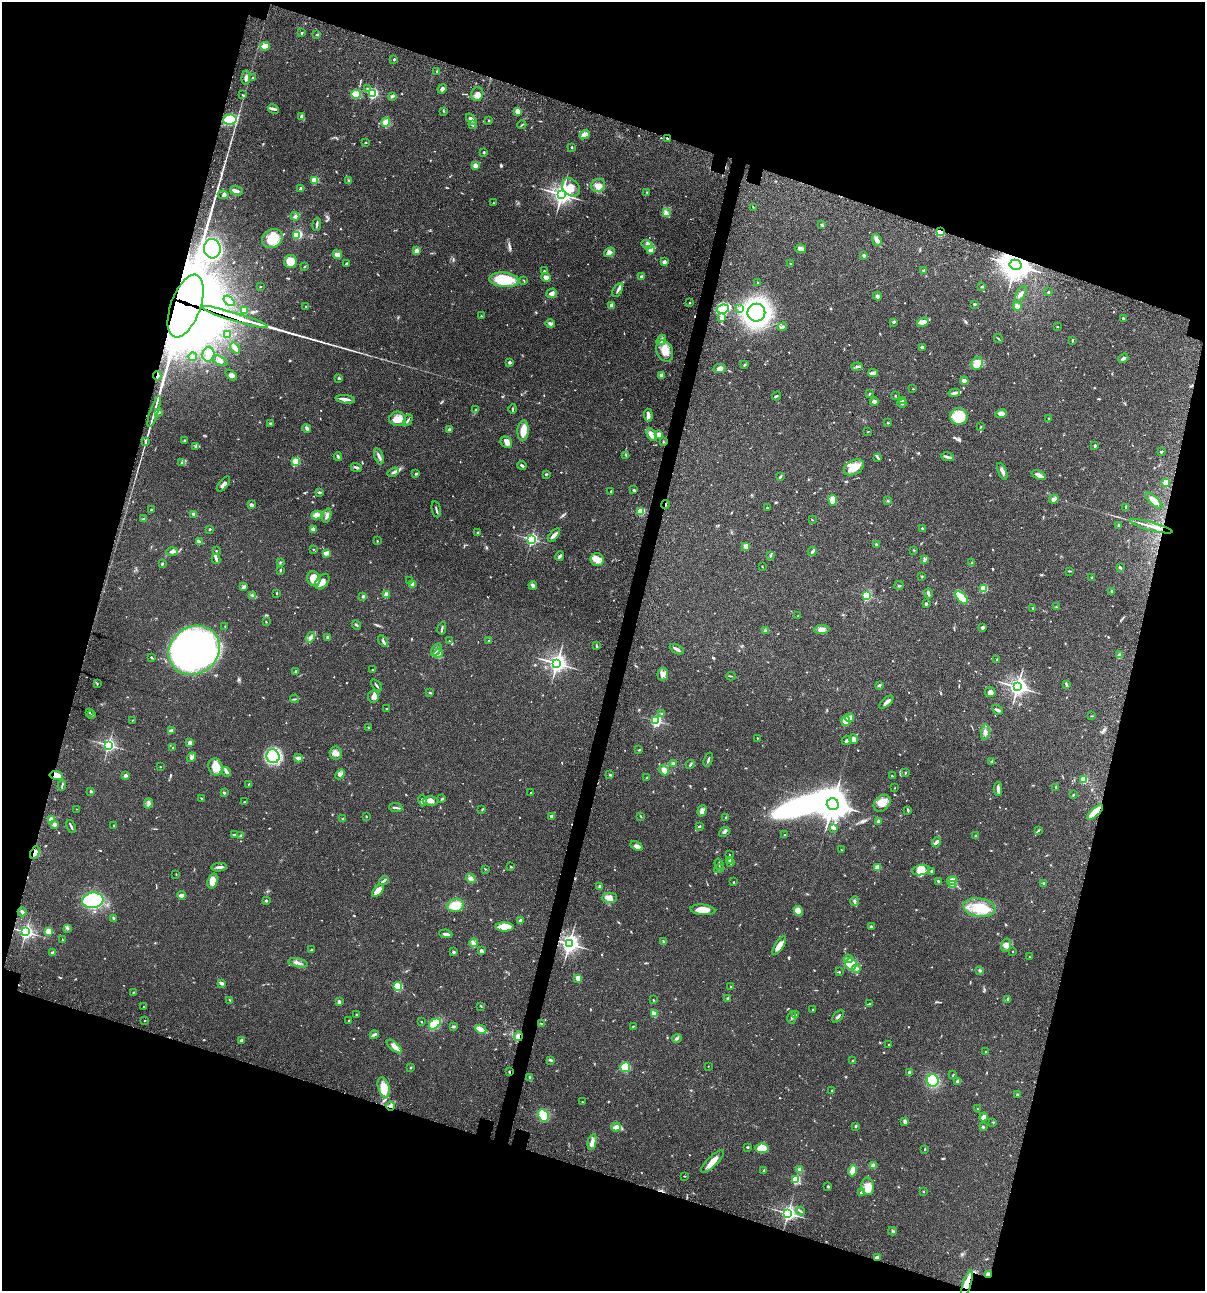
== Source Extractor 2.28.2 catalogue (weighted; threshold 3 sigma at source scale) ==
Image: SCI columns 235-5046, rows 119-5272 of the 5405 x 5389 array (HDU 1 of 3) = the unmasked area's bounding box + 8 px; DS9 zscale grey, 4 x 4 block average (1 PNG px = mean of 4 x 4 image px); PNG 1207 x 1293 px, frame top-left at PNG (2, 2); each listed source drawn as its Kron ellipse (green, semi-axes under 4 px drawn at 4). Shown black and unused: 35% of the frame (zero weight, under 3 of 4 exposures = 9% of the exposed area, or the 3 px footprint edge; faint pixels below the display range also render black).
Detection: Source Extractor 2.28.2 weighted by HDU 2 'WHT'. Background 0.0468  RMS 0.0053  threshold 0.0237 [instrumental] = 3 sigma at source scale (4.5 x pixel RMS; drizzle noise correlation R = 1.50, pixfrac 1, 0.05/0.05 arcsec/px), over >= 5 px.
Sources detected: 861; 4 inside a brighter object's white glare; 1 cosmic-ray / hot-pixel residue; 4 long thin detections or spike segments (spike, bleed or trail) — neither listed nor drawn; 18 coinciding with a brighter row at this scale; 43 inside a brighter listed object's ellipse — not listed separately; of the other 791, all 500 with FLUX_AUTO >= 1.64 (the completeness limit of this list) listed and drawn (291 fainter detections not listed), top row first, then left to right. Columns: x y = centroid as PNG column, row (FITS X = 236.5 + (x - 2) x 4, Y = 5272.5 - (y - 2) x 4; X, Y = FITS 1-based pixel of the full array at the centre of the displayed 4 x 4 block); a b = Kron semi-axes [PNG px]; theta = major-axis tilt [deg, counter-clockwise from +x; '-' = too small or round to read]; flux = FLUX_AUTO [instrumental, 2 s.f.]
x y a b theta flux
301 33 2 2 - 8.7
317 35 3 2 - 3.2
265 46 5 4 - 25
394 59 2 2 - 7.2
437 71 3 2 - 2.2
246 77 7 2 85 11
252 78 3 2 - 1.8
367 88 3 2 - 1.8
442 89 5 4 - 7.5
373 93 2 2 - 400
356 94 5 4 - 34
477 94 7 6 - 15
242 95 3 2 - 1.9
392 96 4 2 - 3.5
273 109 6 3 -27 6.7
444 111 2 2 - 1.7
518 111 2 2 - 87
302 117 4 3 - 5.1
471 119 6 3 -47 8.6
230 120 7 5 5 90
489 120 2 2 - 2.6
386 122 4 4 - 19
472 125 3 2 - 2.5
522 125 4 2 - 2.3
585 134 5 3 - 25
667 138 4 2 - 2.8
366 143 2 2 - 1.8
571 147 2 2 - 4.6
484 152 2 2 - 9.5
475 166 2 2 - 55
315 180 2 2 - 170
349 181 2 2 - 1.7
598 185 7 6 - 20
571 187 10 7 -45 29
301 188 4 3 - 6
236 191 6 3 -20 8.8
646 192 2 2 - 1.7
562 194 4 3 - 1600
223 195 5 4 - 7.1
493 203 2 2 - 2.6
753 207 2 2 - 1.7
666 212 4 3 - 7.1
295 216 4 3 - 5.4
317 224 6 2 85 6.1
822 225 3 2 - 2.4
940 232 2 2 - 160
296 235 3 2 - 38
272 239 11 9 34 65
877 240 6 4 -70 10
647 244 6 2 -15 6
212 249 9 8 - 390
800 249 6 4 -6 11
651 250 2 2 - 85
416 251 3 3 - 11
609 252 6 2 33 5.6
337 255 5 3 - 15
864 255 2 2 - 20
290 261 6 6 - 39
664 262 2 2 - 43
347 264 3 2 - 6.8
790 264 3 2 - 1.8
1015 265 6 5 - 3300
305 267 3 2 - 2.2
544 271 2 2 - 6.6
923 271 3 2 - 2.6
546 277 5 4 - 9.7
641 277 2 2 - 22
504 280 15 7 -6 120
524 280 3 2 - 2.2
758 283 2 2 - 1.7
261 286 2 2 - 1.8
982 287 3 2 - 3.1
618 290 8 2 58 8
1048 292 2 2 - 3.9
552 293 5 4 - 10
1021 294 8 3 58 7.1
877 296 4 3 - 6.3
229 301 6 4 -37 8.5
690 303 2 2 - 2
975 304 3 2 - 4.7
612 305 2 2 - 39
186 306 33 15 70 21000
1017 306 4 4 - 11
306 307 2 2 - 3.2
723 309 6 4 7 44
740 309 3 2 - 2.8
244 310 2 2 - 84
756 313 9 9 - 1200
481 316 2 2 - 1.9
235 317 34 2 -17 140
722 318 3 2 - 12
1123 318 3 2 - 2.5
893 322 3 3 - 4.8
923 322 6 4 28 12
550 324 4 3 - 5.9
782 327 5 2 - 4.1
1057 327 2 2 - 1.7
228 335 2 2 - 51
998 339 5 2 - 2.7
661 340 5 3 - 7.1
1072 340 4 2 - 2.5
922 347 4 2 - 9.1
235 348 6 2 -53 18
665 351 11 8 -63 35
208 354 7 6 - 14
193 357 4 2 - 4.9
1123 358 5 3 - 7.2
220 361 8 3 -25 9.5
509 362 2 2 - 19
977 364 7 5 63 43
744 365 3 2 - 3.6
857 367 6 2 3 4.3
720 368 6 4 12 13
873 373 5 4 - 8
231 375 6 3 -42 9.6
661 375 2 2 - 38
157 376 4 2 - 10
339 378 2 2 - 4.7
964 381 4 2 - 15
913 389 2 2 - 4
954 393 6 2 10 12
869 394 3 2 - 2.8
776 396 5 2 - 3.8
895 396 2 2 - 2.6
345 399 10 3 -7 15
902 400 4 2 - 3.6
874 401 4 3 - 8
902 403 4 3 - 6.3
513 409 5 2 - 3.4
475 410 3 2 - 2.4
154 411 16 2 72 16
159 412 2 2 - 15
1001 414 6 4 17 12
648 415 6 3 -85 13
959 416 8 8 - 91
398 419 8 7 - 29
1049 419 3 2 - 2.4
408 420 6 2 61 5
888 423 2 2 - 6.6
271 424 4 2 - 5.9
981 427 2 2 - 2.3
307 428 4 3 - 9.3
449 430 2 2 - 26
523 431 10 5 86 42
868 432 3 2 - 1.7
651 435 7 4 -61 16
659 435 3 3 - 11
184 441 2 2 - 2.3
145 442 3 2 - 3.1
506 442 6 5 - 16
663 442 3 2 - 2.4
1095 446 3 2 - 5.8
195 447 2 2 - 2.1
1161 452 2 2 - 3.7
626 455 4 2 - 2.8
379 456 8 2 -73 8.1
338 457 4 2 - 4.2
878 457 4 2 - 4.5
947 457 6 3 -14 7.1
296 461 2 2 - 190
181 463 3 2 - 3.4
522 465 4 2 - 4.9
356 467 6 2 -23 6.2
854 467 11 7 29 48
1002 471 9 3 -67 11
393 472 6 2 32 5.3
416 474 2 2 - 3.8
546 474 3 2 - 3.6
1039 475 7 3 -23 13
781 477 3 2 - 1.9
1166 483 2 2 - 63
224 484 9 3 51 12
634 490 3 2 - 4.2
319 492 3 2 - 6.7
611 492 4 2 - 5.9
1054 499 5 2 - 14
833 500 5 3 - 41
888 500 2 2 - 1.9
1154 500 11 3 -43 24
251 505 2 2 - 37
666 505 4 2 - 2.7
767 507 2 2 - 6.3
1126 507 3 2 - 3.3
436 509 8 2 -78 5.2
151 510 2 2 - 10
641 511 2 2 - 190
194 514 3 2 - 12
317 515 5 4 - 16
327 515 7 3 73 9.2
144 519 4 3 - 5.6
812 520 3 2 - 1.8
1119 526 3 2 - 8.5
1151 526 22 2 -15 19
922 528 2 2 - 2.6
210 529 2 2 - 3.3
313 529 4 3 - 8.6
478 532 2 2 - 2.4
554 535 8 3 47 12
531 539 2 2 - 590
377 541 2 2 - 1.8
199 542 3 2 - 6.2
876 544 2 2 - 3.2
746 546 2 2 - 73
313 549 2 2 - 1.9
914 550 3 2 - 1.7
216 551 2 2 - 1.9
172 552 6 2 5 10
812 552 5 2 - 4
326 553 3 3 - 13
560 556 5 2 - 4
770 556 4 2 - 2.9
216 559 5 2 - 5.9
925 559 3 2 - 2.5
597 560 6 6 - 25
280 562 2 2 - 2.6
972 563 3 2 - 3.2
162 564 3 2 - 3.5
762 567 2 2 - 2.1
1120 567 3 2 - 4.3
280 570 3 2 - 2.8
1070 571 4 2 - 3.1
922 576 2 2 - 2.3
1092 577 2 2 - 2.5
314 579 7 6 - 56
410 581 2 2 - 3.8
322 582 9 6 50 21
412 584 2 2 - 47
533 585 4 3 - 7.6
899 585 4 2 - 3.4
244 587 4 3 - 7.4
984 588 2 2 - 180
1112 591 2 2 - 10
277 594 2 2 - 2.3
928 594 5 2 - 5.7
386 595 2 2 - 74
252 596 4 2 - 4.1
363 596 4 3 - 4.1
866 596 2 2 - 300
962 598 8 3 -42 76
926 603 2 2 - 5
1056 607 3 2 - 2.4
1033 608 2 2 - 3
798 616 2 2 - 2
266 622 2 2 - 1.7
356 625 5 2 - 3
225 626 2 2 - 1.7
982 627 4 3 - 6.4
442 628 6 2 79 4.5
822 630 8 4 4 17
766 631 3 3 - 4.7
310 637 5 3 - 7.5
328 637 3 3 - 4.6
488 640 3 2 - 2.4
383 641 6 2 -57 7.6
449 641 2 2 - 3
597 646 3 2 - 2.4
677 649 7 2 -29 10
194 650 27 23 36 1500
436 650 7 3 58 9.7
438 653 5 3 - 12
1119 655 3 2 - 4.6
152 658 3 2 - 2.7
997 659 2 2 - 2.7
557 663 3 3 - 1200
373 670 2 2 - 1.7
295 671 3 2 - 3.2
663 674 6 5 - 14
731 676 4 2 - 2.4
97 684 3 2 - 1.9
376 685 7 2 -53 4.3
879 685 3 2 - 4.7
1066 685 4 2 - 3
1017 687 3 3 - 1300
429 692 3 2 - 2
990 692 5 5 - 11
373 696 6 5 - 18
295 699 4 2 - 3.6
886 702 9 3 41 11
387 709 3 2 - 2.1
998 710 6 2 -31 6
89 712 3 2 - 2.7
661 713 4 2 - 2.3
92 715 3 2 - 2.2
1092 716 2 2 - 1.7
850 718 4 4 - 18
132 720 2 2 - 1.9
656 721 2 2 - 520
846 721 5 4 - 29
368 728 3 2 - 2.7
171 731 3 2 - 14
985 732 8 3 82 10
757 738 2 2 - 1.7
853 739 5 4 - 15
847 740 5 3 - 8.1
190 743 2 2 - 49
108 745 2 2 - 720
172 748 2 2 - 2.5
639 750 3 2 - 2.4
336 753 6 6 - 15
273 756 7 6 - 130
191 757 5 3 - 6.6
298 758 4 2 - 12
708 760 7 2 71 5.4
992 761 4 2 - 3.6
673 764 3 2 - 6
690 764 4 2 - 4.2
160 767 2 2 - 2.2
215 767 8 7 - 38
664 770 5 4 - 14
226 772 5 3 - 6.8
906 773 3 2 - 2.3
340 774 5 3 - 8.3
56 775 7 3 -8 40
610 775 2 2 - 4.1
125 776 2 2 - 30
892 776 2 2 - 3
647 778 3 2 - 3.9
1084 780 2 2 - 160
249 784 3 2 - 2.2
62 785 5 2 - 4.4
1056 787 3 2 - 2.1
895 788 2 2 - 2.6
998 789 7 2 -88 14
91 791 3 2 - 3.3
224 793 3 2 - 3.9
530 793 2 2 - 1.7
1073 795 2 2 - 2.4
201 798 2 2 - 2.2
442 799 3 2 - 3.1
422 801 5 3 - 6.5
430 801 7 4 0 16
245 802 3 2 - 3.7
882 803 9 7 45 31
148 804 5 3 - 9.6
833 804 6 6 - 4300
396 807 6 2 -6 6.7
76 809 2 2 - 1.7
482 810 3 2 - 2.2
908 810 4 2 - 3.7
702 811 6 4 73 12
1095 812 10 3 44 53
551 816 3 2 - 5.5
641 816 3 2 - 2
366 817 2 2 - 2.8
725 817 2 2 - 1.8
51 819 2 2 - 57
343 819 2 2 - 23
878 821 4 3 - 6.7
54 825 3 2 - 10
71 826 6 2 -66 6.3
114 826 3 2 - 2.4
699 826 4 2 - 3.9
833 828 4 2 - 7.1
1038 831 4 2 - 2.1
724 832 6 3 40 5.8
235 835 4 2 - 5.3
241 835 3 2 - 2.8
785 835 2 2 - 1.9
976 836 3 2 - 3
936 842 5 3 - 6.5
637 846 7 4 -33 11
841 850 2 2 - 1.9
35 853 6 4 63 14
729 855 2 2 - 1.8
730 860 4 2 - 4.8
730 862 3 2 - 3.7
719 864 6 2 -72 3.7
219 867 8 3 4 9.2
511 867 3 2 - 3
877 868 2 2 - 94
485 869 2 2 - 2.1
719 869 5 2 - 5.7
921 870 9 5 9 24
931 871 4 2 - 3.9
176 874 2 2 - 1.7
471 878 5 4 - 8
384 880 5 2 - 5.8
213 881 8 5 73 28
939 881 4 2 - 3.4
952 881 5 3 - 28
733 882 2 2 - 1.7
1044 883 2 2 - 3.1
953 884 4 3 - 9
600 886 3 2 - 4.3
378 891 7 3 46 42
181 895 4 2 - 14
609 898 7 5 1 20
93 900 10 7 9 300
266 901 3 2 - 3.1
854 901 5 3 - 6.2
455 905 8 6 15 45
979 908 16 9 -9 73
703 910 12 5 -5 32
798 911 5 3 - 12
22 912 4 2 - 6
113 918 4 2 - 4
520 921 2 2 - 27
504 927 9 4 -1 45
871 927 3 3 - 5
68 928 2 2 - 1.7
48 931 2 2 - 120
26 932 2 2 - 930
446 934 6 3 -8 8.4
62 939 3 2 - 1.8
663 942 2 2 - 1.9
474 943 4 3 - 8.4
569 944 3 3 - 1300
1006 945 7 5 75 15
779 946 11 4 58 21
311 950 4 2 - 3
481 951 4 3 - 8.5
1013 951 2 2 - 2.4
454 952 3 3 - 4.4
53 953 4 3 - 8.5
1029 957 2 2 - 2.2
848 959 4 2 - 5.7
298 963 10 2 -13 9.4
851 964 6 5 - 69
856 969 4 3 - 8
980 970 3 3 - 4.9
839 972 2 2 - 1.9
578 978 2 2 - 71
221 983 3 2 - 11
398 986 4 4 - 96
731 987 2 2 - 2.9
133 992 2 2 - 2
728 999 2 2 - 17
1007 999 3 2 - 3.6
230 1000 3 2 - 2.1
653 1000 2 2 - 2.3
339 1002 3 2 - 11
870 1004 4 2 - 4
481 1006 3 2 - 1.9
144 1007 2 2 - 1.8
813 1009 2 2 - 2.1
655 1014 3 2 - 27
356 1015 2 2 - 3.8
796 1015 3 2 - 1.6
838 1016 7 2 49 5.8
792 1017 6 2 80 4.4
145 1020 2 2 - 2.4
348 1020 2 2 - 3.4
421 1022 2 2 - 2
435 1024 7 4 38 56
541 1024 2 2 - 1.8
633 1026 2 2 - 1.8
454 1027 3 3 - 3.1
481 1029 6 3 -26 25
374 1035 4 2 - 9.8
518 1036 5 2 - 7
677 1038 5 2 - 4.5
241 1040 2 2 - 6.7
889 1044 2 2 - 1.7
394 1046 9 4 -40 16
985 1052 2 2 - 4.7
550 1060 3 2 - 3.6
853 1061 3 2 - 4
708 1066 2 2 - 1.6
625 1067 5 4 - 68
411 1068 2 2 - 2.3
509 1071 2 2 - 2.5
909 1073 4 3 - 4.8
953 1075 4 2 - 2
530 1077 3 2 - 3.3
933 1080 6 6 - 110
958 1081 4 3 - 4.7
384 1087 10 5 -74 45
832 1090 3 2 - 3.4
1017 1095 4 2 - 4.2
582 1102 2 2 - 1.6
390 1106 4 3 - 9.7
977 1109 2 2 - 1.8
543 1115 6 5 - 76
983 1117 4 3 - 13
905 1122 4 2 - 8.7
993 1122 3 2 - 1.8
856 1126 3 2 - 2.8
616 1127 5 4 - 11
983 1127 3 2 - 3.5
592 1142 8 3 76 15
747 1147 3 2 - 2.7
762 1148 7 5 -4 52
925 1149 3 2 - 2.5
712 1161 15 5 44 29
873 1166 2 2 - 65
764 1170 4 2 - 4.3
800 1170 4 3 - 12
853 1171 5 4 - 41
684 1176 2 2 - 2.3
796 1180 2 2 - 210
828 1186 3 2 - 3.2
868 1186 9 6 -80 23
923 1191 2 2 - 1.9
861 1193 3 2 - 2.6
800 1211 4 2 - 4.3
788 1213 3 3 - 850
892 1231 4 2 - 2.9
877 1258 4 3 - 11
988 1274 3 3 - 21
967 1283 14 3 73 61
Overlapping masked pixels (flux is a lower limit): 17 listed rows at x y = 667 138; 940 232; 1015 265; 186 306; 235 317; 157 376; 666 505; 56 775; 1095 812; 35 853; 569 944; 518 1036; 509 1071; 390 1106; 877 1258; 988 1274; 967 1283
Diffuse or blended objects may show on this block-average render without a row.